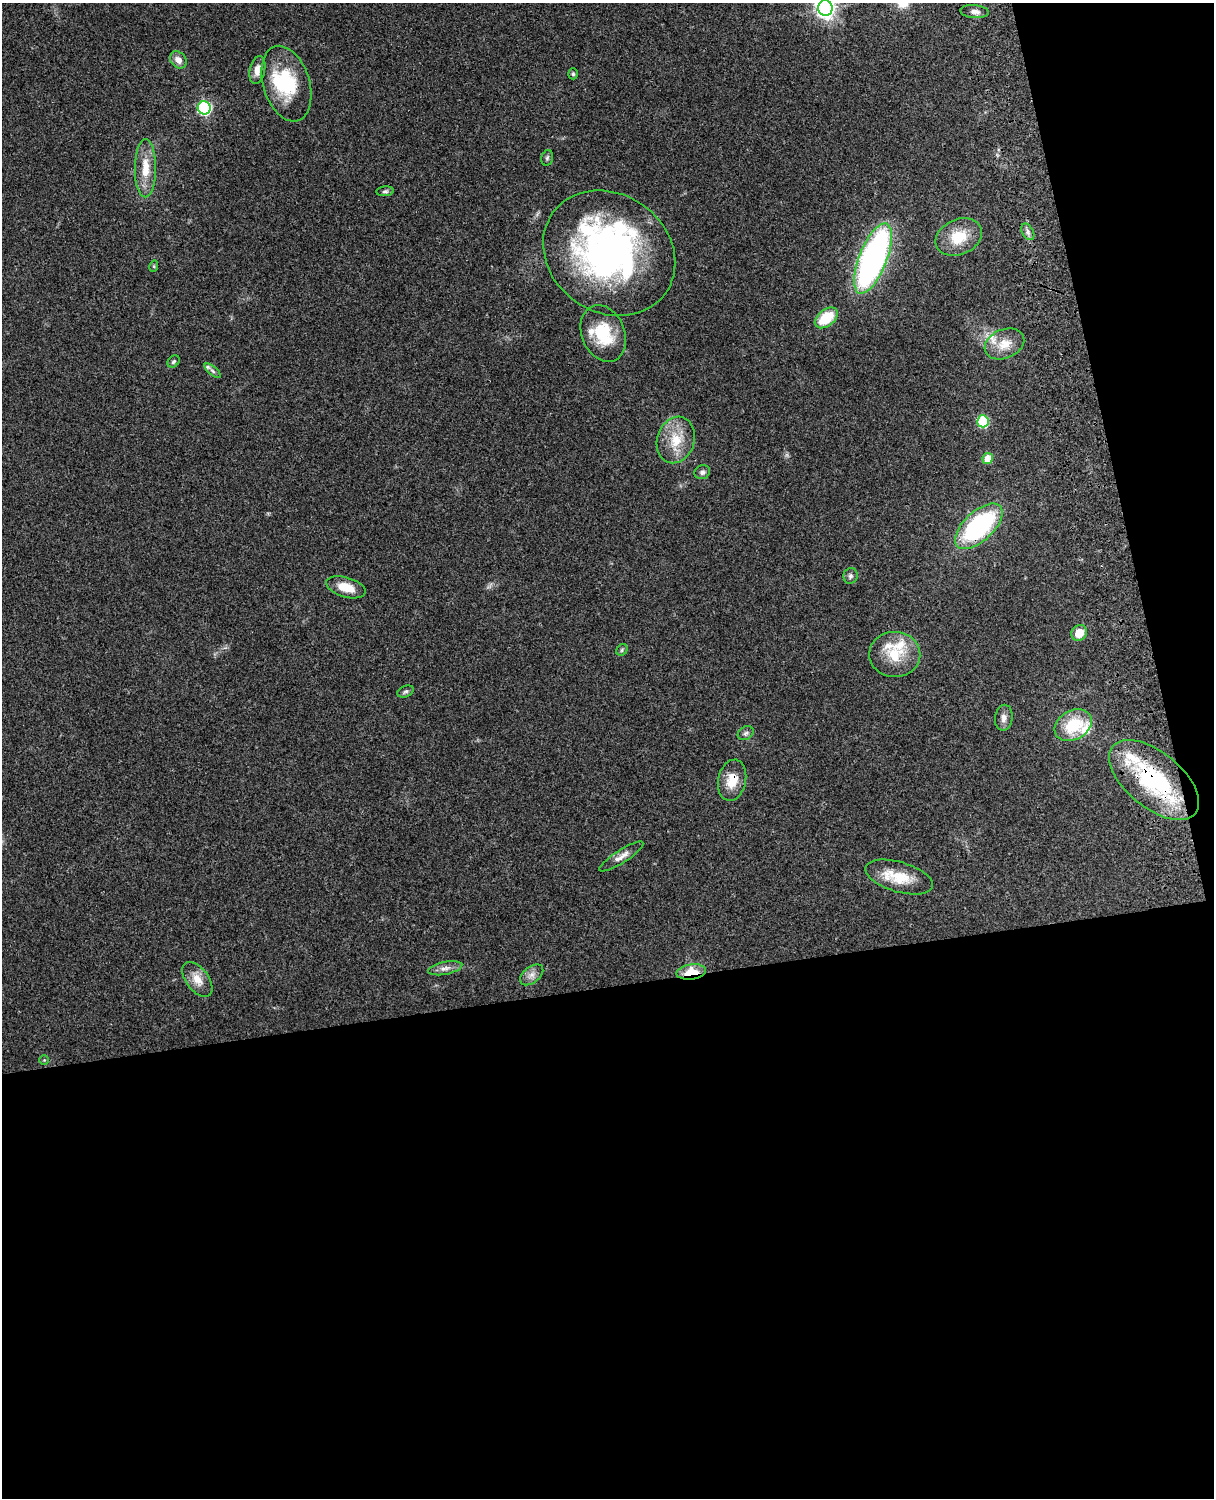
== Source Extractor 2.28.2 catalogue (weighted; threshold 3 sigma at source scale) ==
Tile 12 of 4 x 3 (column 4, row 3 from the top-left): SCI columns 3756-4967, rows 164-1659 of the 5088 x 4927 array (HDU 1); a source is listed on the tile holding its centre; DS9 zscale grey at full resolution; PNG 1216 x 1500 px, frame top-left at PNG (2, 3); each listed source drawn as its Kron ellipse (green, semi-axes under 4 px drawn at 4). Shown black and unused: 39% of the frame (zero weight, under 3 of 4 exposures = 6% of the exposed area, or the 3 px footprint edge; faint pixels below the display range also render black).
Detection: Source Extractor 2.28.2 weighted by HDU 2 'WHT'; one run over the whole footprint, this tile lists its part. Background 0.208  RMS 0.0082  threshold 0.037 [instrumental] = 3 sigma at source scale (4.5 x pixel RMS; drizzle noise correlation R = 1.50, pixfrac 1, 0.05/0.05 arcsec/px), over >= 5 px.
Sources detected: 52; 1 inside a brighter object's white glare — neither listed nor drawn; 8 inside a brighter listed object's ellipse — not listed separately; the other 43 listed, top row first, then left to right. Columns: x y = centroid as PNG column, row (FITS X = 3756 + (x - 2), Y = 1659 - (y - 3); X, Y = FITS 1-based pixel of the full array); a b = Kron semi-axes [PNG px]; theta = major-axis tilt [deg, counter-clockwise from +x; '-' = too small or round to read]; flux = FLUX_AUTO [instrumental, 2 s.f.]
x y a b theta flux
825 8 8 7 - 430
975 12 14 6 -5 3.9
178 60 9 7 -46 5.9
257 70 14 7 79 6.6
573 74 5 4 - 1.2
286 84 39 23 -73 47
204 108 6 6 - 130
547 158 8 5 74 1.6
145 168 29 10 90 17
385 191 8 5 5 1.7
1028 232 9 5 -61 2.6
959 237 24 17 24 22
609 253 69 59 -36 300
873 258 37 14 68 260
154 266 6 3 73 0.87
826 318 13 8 39 26
603 333 29 21 -68 34
1004 344 20 14 23 13
174 361 7 5 45 1.5
213 371 10 4 -41 2
983 421 6 5 - 52
676 440 24 18 72 21
988 459 5 5 - 14
702 472 8 7 - 2.5
979 526 29 14 43 110
850 576 8 7 - 2.5
346 587 20 10 -16 14
1079 633 8 7 - 11
622 650 6 5 - 1.2
895 654 25 22 -2 26
405 691 8 5 22 1.8
1004 718 13 8 82 4.6
1073 725 20 14 30 31
746 733 8 6 32 2.2
732 780 21 14 77 15
1154 780 53 27 -39 100
621 856 25 6 33 6.2
899 877 35 15 -16 23
445 968 17 6 11 4.8
691 972 15 7 8 21
532 975 13 8 38 5.1
197 979 20 11 -53 10
44 1060 4 4 - 0.81
Overlapping masked pixels (flux is a lower limit): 4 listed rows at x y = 979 526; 732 780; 1154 780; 691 972
Isophote crosses this tile's border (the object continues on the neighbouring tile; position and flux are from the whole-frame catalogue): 1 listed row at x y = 825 8